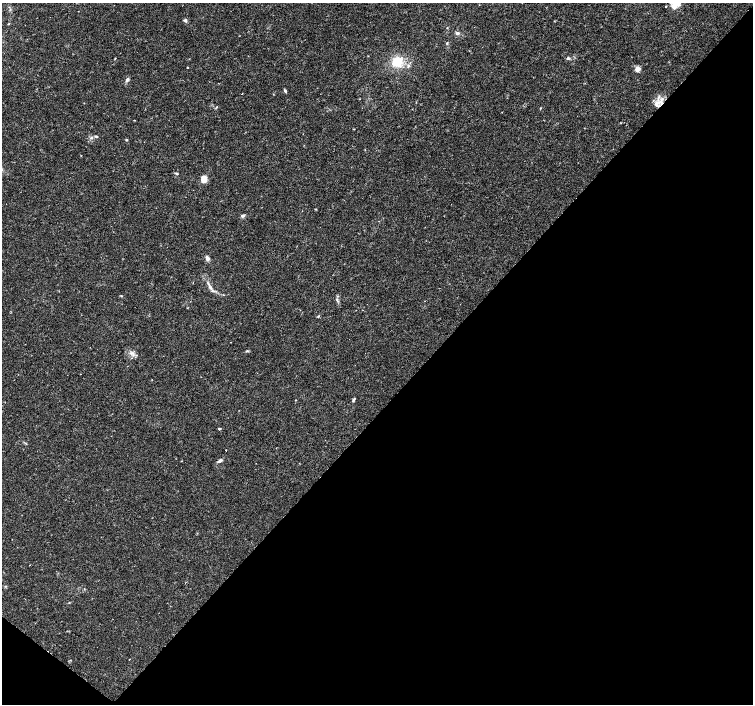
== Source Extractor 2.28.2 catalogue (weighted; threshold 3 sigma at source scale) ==
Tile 15 of 4 x 4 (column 3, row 4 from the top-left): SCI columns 3006-4506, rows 238-1641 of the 6006 x 6026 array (HDU 1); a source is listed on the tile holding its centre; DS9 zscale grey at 2 x 2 block average (1 PNG px = mean of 2 x 2 image px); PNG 755 x 706 px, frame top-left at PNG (2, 3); no overlay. Shown black and unused: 43% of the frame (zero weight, under 2 of 3 exposures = <1% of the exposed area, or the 3 px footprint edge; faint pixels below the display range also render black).
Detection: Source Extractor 2.28.2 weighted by HDU 2 'WHT'; one run over the whole footprint, this tile lists its part. Background 0.0217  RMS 0.0027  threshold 0.0123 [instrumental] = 3 sigma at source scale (4.5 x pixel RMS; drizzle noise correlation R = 1.50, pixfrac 1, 0.0396/0.0396 arcsec/px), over >= 5 px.
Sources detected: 37; all 37 listed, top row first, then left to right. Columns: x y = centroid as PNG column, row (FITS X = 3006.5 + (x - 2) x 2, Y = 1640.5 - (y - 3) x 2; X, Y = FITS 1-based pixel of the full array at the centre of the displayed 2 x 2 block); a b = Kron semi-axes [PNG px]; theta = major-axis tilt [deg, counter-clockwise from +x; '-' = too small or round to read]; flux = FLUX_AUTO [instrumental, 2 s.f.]
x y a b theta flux
665 6 2 2 - 0.45
674 6 9 6 -63 3.3
185 20 4 4 - 1.4
447 28 2 2 - 0.32
457 33 5 4 - 1.4
447 43 3 3 - 0.62
115 58 3 2 - 0.33
568 58 4 3 - 0.92
397 62 10 10 - 13
187 67 2 2 - 0.96
637 69 4 4 - 4.5
127 79 4 3 - 1.5
285 91 6 2 -52 0.89
242 93 2 2 - 0.45
656 104 9 6 56 4
216 107 4 2 - 0.54
540 108 2 2 - 0.35
134 120 2 2 - 0.31
96 136 5 3 - 0.83
126 140 3 3 - 0.5
177 174 4 3 - 0.6
204 179 4 4 - 9.5
316 209 3 2 - 0.36
243 216 6 4 14 1.2
207 258 5 4 - 2.2
210 287 6 3 -48 1.6
121 296 3 2 - 0.49
337 299 3 2 - 0.49
318 316 4 2 - 0.57
247 351 3 3 - 0.6
132 353 8 4 -8 2.1
353 400 5 3 - 1.1
219 429 2 2 - 1
226 450 2 2 - 0.27
181 461 3 2 - 0.25
220 461 8 3 29 1.5
129 659 2 2 - 0.23
Overlapping masked pixels (flux is a lower limit): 1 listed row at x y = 656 104